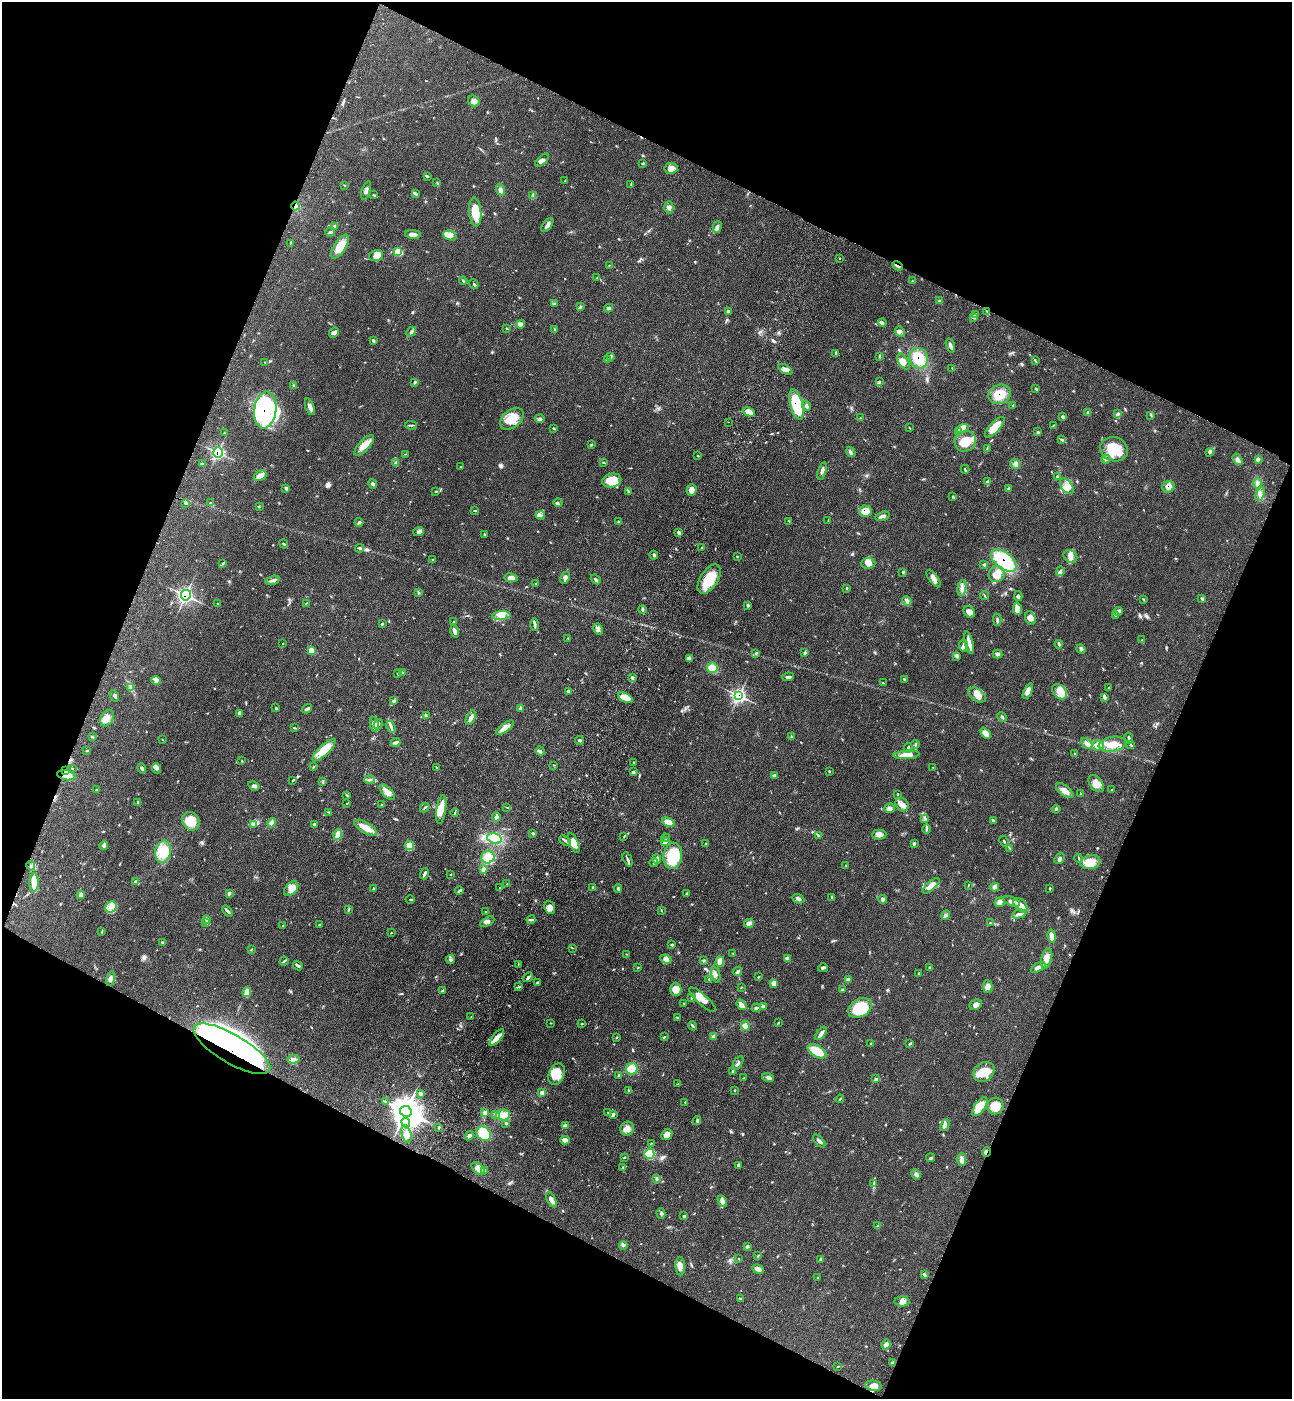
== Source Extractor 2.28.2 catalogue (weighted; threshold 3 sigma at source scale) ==
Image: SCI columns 376-5534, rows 58-5644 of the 5774 x 5700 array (HDU 1 of 3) = the unmasked area's bounding box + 8 px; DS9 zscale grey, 4 x 4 block average (1 PNG px = mean of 4 x 4 image px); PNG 1294 x 1401 px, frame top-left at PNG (2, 2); each listed source drawn as its Kron ellipse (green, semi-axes under 4 px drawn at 4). Shown black and unused: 44% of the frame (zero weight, under 3 of 4 exposures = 6% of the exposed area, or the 3 px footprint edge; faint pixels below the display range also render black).
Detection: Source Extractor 2.28.2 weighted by HDU 2 'WHT'. Background 0.0713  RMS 0.0055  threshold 0.0245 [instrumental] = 3 sigma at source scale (4.5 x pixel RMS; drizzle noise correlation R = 1.50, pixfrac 1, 0.05/0.05 arcsec/px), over >= 5 px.
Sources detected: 689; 6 inside a brighter object's white glare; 2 cosmic-ray / hot-pixel residue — neither listed nor drawn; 8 coinciding with a brighter row at this scale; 45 inside a brighter listed object's ellipse — not listed separately; of the other 628, all 500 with FLUX_AUTO >= 1.48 (the completeness limit of this list) listed and drawn (128 fainter detections not listed), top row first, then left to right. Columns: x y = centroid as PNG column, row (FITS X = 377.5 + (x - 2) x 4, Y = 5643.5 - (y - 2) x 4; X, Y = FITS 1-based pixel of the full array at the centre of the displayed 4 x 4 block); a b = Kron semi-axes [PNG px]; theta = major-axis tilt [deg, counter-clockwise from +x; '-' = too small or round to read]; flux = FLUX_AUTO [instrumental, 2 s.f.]
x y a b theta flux
474 101 6 5 - 14
542 160 8 3 41 12
642 164 3 2 - 3
671 168 6 5 - 17
428 177 2 2 - 1.9
565 181 4 2 - 3.2
437 182 3 2 - 2.2
631 184 2 2 - 1.8
344 185 2 2 - 1.6
366 190 10 3 72 12
501 190 6 3 -68 10
415 194 4 2 - 4.4
373 195 4 2 - 3.1
533 195 2 2 - 1.8
295 206 4 2 - 7.2
669 207 6 4 90 11
475 212 14 6 -86 72
547 225 8 3 53 9.8
334 226 4 2 - 3.1
717 227 6 3 75 9.8
330 232 5 2 - 5.8
413 234 8 3 -4 16
450 236 7 4 -21 17
290 243 3 2 - 1.9
340 247 13 6 57 61
398 252 2 2 - 120
376 256 7 5 11 19
839 258 2 2 - 2.7
609 265 2 2 - 1.5
898 266 5 2 - 6.3
597 277 2 2 - 1.7
463 281 4 2 - 3.6
912 281 2 2 - 1.5
474 284 5 2 - 3.4
939 301 3 3 - 4.2
554 304 3 2 - 3.1
580 306 3 2 - 2.8
609 308 4 3 - 5.8
987 311 3 2 - 2.8
729 312 4 3 - 5.4
976 314 3 2 - 2.7
974 318 2 2 - 3.3
882 322 4 3 - 5.6
521 324 4 4 - 8.9
506 328 3 2 - 2.1
554 329 2 2 - 2.2
411 332 5 2 - 5.6
900 332 6 4 -49 10
334 333 5 4 - 9.9
373 341 4 2 - 4.9
950 346 7 3 -73 11
835 353 3 2 - 1.5
611 356 2 2 - 1.7
879 356 2 2 - 2.4
919 358 10 9 - 70
608 360 2 2 - 2.5
1035 361 3 2 - 2.8
265 362 3 2 - 1.9
903 362 9 5 -58 19
952 368 3 2 - 2.1
785 369 8 4 -28 13
415 382 4 3 - 4.5
879 382 3 2 - 3
293 386 4 2 - 2.4
1036 389 3 2 - 2.9
1000 394 11 9 25 59
796 404 15 6 -76 180
1013 405 3 2 - 1.5
806 406 5 3 - 7.5
310 407 8 3 -70 15
265 410 18 11 82 200
749 412 6 4 -24 30
1088 412 2 2 - 3
1117 414 3 3 - 4.9
1151 415 2 2 - 2.7
1063 416 4 3 - 5.1
540 418 5 3 - 5.8
860 418 2 2 - 2.2
512 419 13 8 40 61
728 422 2 2 - 2.5
411 425 6 2 -1 4
1053 425 4 2 - 2
995 427 13 5 47 56
554 428 4 2 - 2.6
909 428 2 2 - 2.1
963 429 6 3 19 11
958 432 4 2 - 4.7
1038 432 4 2 - 3.5
224 433 3 2 - 1.5
1062 440 4 2 - 3.9
965 441 11 10 - 62
364 445 13 5 47 32
591 445 2 2 - 1.6
987 449 3 2 - 1.7
1114 449 14 12 -18 96
851 452 5 3 - 7.5
1209 452 4 2 - 4.7
218 453 5 4 - 150
405 454 2 2 - 1.5
698 456 2 2 - 1.6
1106 459 4 3 - 6.8
1238 459 6 4 -55 10
1258 459 4 3 - 5.6
395 462 2 2 - 1.5
603 463 3 2 - 2.1
202 464 3 2 - 3
1015 464 5 3 - 8.2
461 467 3 2 - 2
965 469 4 2 - 3.5
822 471 9 3 74 13
260 476 7 4 31 25
1057 476 2 2 - 2.9
612 481 9 6 14 73
987 482 2 2 - 9.5
1257 483 5 4 - 9.9
373 484 5 3 - 6.8
1067 486 9 5 -52 23
1169 487 6 5 - 20
286 488 4 3 - 5.3
1008 489 4 2 - 3.6
691 490 6 5 - 22
436 491 2 2 - 1.8
628 491 3 2 - 1.8
1260 494 7 4 64 12
953 497 3 2 - 2.9
185 503 3 2 - 4.9
211 503 4 2 - 3.6
558 503 4 3 - 5.1
259 507 3 2 - 1.9
475 511 3 2 - 2.6
865 511 6 6 - 43
540 515 5 2 - 4.9
882 516 7 3 16 11
618 521 2 2 - 2.1
789 521 4 2 - 1.6
828 521 2 2 - 1.5
359 522 4 2 - 4.2
419 532 5 4 - 8.8
679 532 4 3 - 5.9
485 535 4 2 - 4.2
284 544 4 2 - 4
701 547 2 2 - 1.8
359 548 4 2 - 4.1
654 555 4 3 - 4.1
737 556 3 2 - 2
1070 556 7 6 - 18
433 559 3 2 - 3.1
1004 561 15 8 -38 240
223 563 3 2 - 2.6
868 563 7 5 6 20
984 564 4 2 - 4.4
1060 571 5 2 - 4.7
903 572 3 2 - 3.5
997 574 8 7 - 34
511 578 7 4 -9 19
565 578 6 4 65 12
596 579 5 2 - 5.7
709 579 16 8 57 86
934 579 10 4 -53 19
273 580 7 3 16 9.9
536 583 2 2 - 2.1
847 588 3 2 - 2.2
962 588 8 3 80 11
418 592 2 2 - 1.6
186 595 5 5 - 270
985 596 4 2 - 3.1
1018 596 5 3 - 5.5
1143 599 4 2 - 2.1
1201 599 4 2 - 2.5
907 601 5 3 - 8.6
306 603 4 2 - 2
218 604 2 2 - 1.5
748 605 3 3 - 4.2
1017 609 6 3 -79 11
642 610 4 2 - 4.6
1118 611 4 3 - 9.9
969 612 6 5 - 20
501 615 9 3 5 18
1115 615 3 2 - 2.7
1030 618 7 5 -71 15
997 620 6 2 -88 5.7
453 622 3 2 - 1.6
382 624 2 2 - 4.7
535 625 6 2 -89 6.9
598 629 6 3 -63 9.4
455 631 6 4 -75 12
568 638 2 2 - 1.5
1142 640 4 2 - 3.1
969 643 11 3 -77 23
282 644 2 2 - 1.6
1059 644 4 3 - 4.8
963 646 6 3 -84 9.8
1081 649 5 3 - 8.1
311 650 4 3 - 15
756 653 3 2 - 3.7
805 653 3 3 - 4.6
997 654 5 3 - 7.2
956 657 2 2 - 1.9
689 658 3 2 - 3.6
712 668 5 5 - 33
402 672 4 2 - 4.2
398 674 3 2 - 2.7
788 677 6 3 7 6.7
632 678 3 3 - 5
904 679 2 2 - 1.8
156 681 5 4 - 7.9
883 683 3 2 - 2.3
131 687 3 2 - 3.3
1109 687 3 2 - 1.6
568 691 3 2 - 3.8
1028 691 8 4 67 21
1059 692 8 6 -46 28
977 695 10 6 -34 32
114 696 6 3 -63 6.6
739 696 4 3 - 420
1105 697 4 3 - 8
625 698 8 4 -24 35
393 701 3 2 - 2.9
276 708 3 3 - 3.4
307 709 5 2 - 8.8
520 709 3 3 - 7.3
239 713 4 3 - 7.5
426 716 4 3 - 4.2
1002 717 5 2 - 3.4
107 718 9 6 62 21
471 718 8 3 65 15
374 724 7 3 -79 20
378 724 5 2 - 5.2
391 727 6 3 -67 8.1
505 727 10 4 38 21
294 728 4 2 - 2.4
985 733 6 4 -46 24
92 737 3 2 - 2.8
791 737 4 2 - 3.2
1129 738 5 2 - 5.3
162 740 3 2 - 1.6
580 740 4 2 - 6.1
396 742 5 3 - 7.1
1087 743 6 4 -47 12
915 744 4 2 - 5.4
1112 744 14 7 11 50
1098 745 6 5 - 17
1130 745 3 2 - 2.6
908 748 5 2 - 5.7
324 750 15 5 43 58
87 751 4 2 - 2.4
540 751 5 4 - 6.4
1074 754 2 2 - 1.8
906 755 13 4 3 45
242 761 2 2 - 1.5
634 762 2 2 - 3.4
553 765 3 2 - 2
314 767 3 2 - 2.7
436 767 2 2 - 1.6
933 767 3 2 - 2.6
142 768 5 3 - 6.5
157 768 5 4 - 8.6
72 769 3 2 - 1.6
66 770 3 2 - 4.3
829 771 3 2 - 2.4
633 772 4 3 - 6.1
66 775 9 5 -10 30
774 775 4 3 - 5.6
293 780 2 2 - 4.3
369 780 5 2 - 5.5
323 782 2 2 - 2.1
1096 783 9 6 -54 30
254 786 6 4 -30 8.6
96 790 3 2 - 2.1
1111 790 2 2 - 1.7
1065 791 10 5 -37 24
387 792 10 4 -47 22
898 794 2 2 - 2.6
1080 794 3 2 - 1.9
347 795 3 2 - 2.4
137 802 2 2 - 2.4
347 803 3 2 - 2.4
381 804 2 2 - 2.1
902 805 7 6 - 20
425 807 5 2 - 3.6
507 807 3 2 - 1.5
889 808 5 4 - 9.6
441 809 14 4 81 39
1056 809 4 2 - 3.8
329 812 3 2 - 2.4
455 812 4 2 - 3.7
496 817 4 2 - 14
924 818 3 2 - 3.7
993 820 3 3 - 3.8
191 821 10 8 -56 66
668 822 6 4 -26 36
272 823 5 4 - 11
253 824 4 3 - 6.1
314 824 3 3 - 5.7
366 828 13 5 -30 38
926 829 4 2 - 4.7
533 833 3 2 - 4.5
338 835 5 3 - 34
818 835 3 2 - 3
879 835 7 5 2 16
624 836 3 2 - 1.9
494 838 7 5 -18 88
666 838 4 2 - 6.7
565 840 6 2 -40 6.4
1004 841 6 2 -66 3
665 842 4 3 - 10
574 843 11 4 -66 32
705 844 3 2 - 2.5
914 844 3 2 - 4.9
104 846 4 4 - 8
409 846 5 3 - 8.5
1010 848 2 2 - 2
163 852 11 8 78 68
673 856 13 9 81 110
488 857 7 6 - 51
628 859 7 2 -67 7.9
656 859 5 4 - 11
1060 859 6 3 48 8.9
1079 859 4 2 - 2.7
654 862 4 2 - 3.5
1090 862 10 7 11 39
846 865 3 2 - 2.4
31 866 4 2 - 4.8
483 869 3 2 - 12
424 874 5 2 - 10
450 874 2 2 - 2.1
34 882 9 4 89 40
135 882 4 3 - 5.9
507 884 3 2 - 2.6
968 885 2 2 - 1.8
931 886 10 4 41 20
593 887 2 2 - 6
995 887 4 3 - 14
373 888 3 2 - 3.1
499 888 2 2 - 2
291 889 9 5 47 27
618 889 4 2 - 4.9
1050 889 3 2 - 2.4
459 891 4 2 - 4.8
229 893 2 2 - 10
687 893 3 2 - 3.1
81 895 4 4 - 12
832 897 3 2 - 3
410 899 4 2 - 3.5
798 899 6 3 -23 8.5
883 899 4 3 - 8.5
1012 901 9 3 -21 14
1000 902 5 4 - 14
1021 905 9 5 -46 23
111 907 6 5 - 20
550 907 7 5 -69 16
348 910 3 2 - 3.8
661 910 3 2 - 2.3
228 911 6 2 -50 7.2
486 912 2 2 - 3.3
1019 914 7 3 14 11
945 915 5 2 - 5.6
207 919 4 3 - 9.7
531 920 4 2 - 5.6
487 922 8 2 28 7.1
206 923 3 2 - 2.6
749 923 5 4 - 13
990 923 2 2 - 1.5
319 925 2 2 - 4.1
282 926 2 2 - 1.8
102 932 2 2 - 1.7
391 933 2 2 - 1.8
1052 936 7 3 -79 25
162 942 3 2 - 2.5
672 945 3 2 - 3.7
573 948 3 2 - 2
251 949 3 2 - 1.9
733 953 2 2 - 1.5
626 954 2 2 - 1.5
1047 958 10 5 77 20
450 959 4 2 - 5.4
666 959 6 4 -25 16
787 959 3 3 - 18
704 960 3 2 - 3.4
284 961 5 2 - 5.2
720 962 5 3 - 27
298 965 5 2 - 5.7
518 965 3 2 - 1.5
1038 967 8 3 30 13
638 968 2 2 - 1.7
823 968 5 3 - 6.3
929 968 2 2 - 3.7
737 971 5 3 - 5.8
716 974 8 2 -73 8.8
919 974 3 2 - 4.3
528 977 5 3 - 7.1
758 977 3 2 - 2.2
111 979 7 3 78 9.6
709 979 2 2 - 1.6
848 979 4 3 - 7.4
537 983 3 2 - 5
773 983 2 2 - 27
987 986 6 5 - 17
519 987 4 2 - 3.6
741 987 3 2 - 2
676 989 7 5 -89 28
842 989 4 2 - 3
442 991 3 2 - 2.8
247 992 5 3 - 50
692 998 3 2 - 3.6
703 1000 17 5 -43 49
684 1003 2 2 - 1.6
742 1005 6 2 -53 24
976 1005 6 5 - 16
763 1007 3 2 - 2.5
756 1008 5 3 - 5.4
860 1008 13 9 29 140
471 1017 2 2 - 1.8
678 1018 3 2 - 2.7
778 1022 3 2 - 2.3
551 1023 2 2 - 1.7
582 1024 3 2 - 1.7
693 1026 5 2 - 4.3
745 1026 5 4 - 20
821 1033 8 3 52 16
713 1036 3 2 - 3.7
617 1037 2 2 - 2.5
664 1037 3 2 - 2.1
497 1038 10 3 51 34
871 1043 3 2 - 2.3
910 1043 3 2 - 3.7
232 1049 43 14 -30 2000
817 1051 10 5 -30 72
293 1059 6 3 9 8.7
738 1063 8 2 59 7.1
632 1069 6 5 - 44
732 1071 4 2 - 3.3
984 1072 11 9 40 61
556 1074 11 7 67 49
619 1075 3 2 - 4.5
768 1077 6 3 -14 8.9
743 1078 3 2 - 2.2
876 1079 4 3 - 6.2
678 1084 2 2 - 2.7
734 1090 3 2 - 2
628 1091 3 2 - 3.8
420 1093 3 3 - 8.7
542 1093 3 3 - 9.4
840 1099 4 2 - 2.7
385 1101 3 2 - 2.3
685 1102 2 2 - 1.9
995 1106 8 8 - 55
980 1107 11 5 54 45
406 1111 6 5 - 5600
608 1112 2 2 - 1.9
485 1113 3 3 - 14
496 1114 3 3 - 8.1
613 1114 4 3 - 5.5
503 1115 7 5 5 30
697 1121 4 2 - 3.7
406 1123 5 4 - 10
506 1123 3 3 - 3.9
945 1125 6 2 63 7.5
565 1126 3 3 - 5.8
439 1127 2 2 - 3.5
627 1129 7 6 - 21
406 1134 9 4 -76 28
484 1134 8 6 -43 89
667 1135 6 5 - 27
469 1136 4 3 - 7.4
565 1140 5 4 - 19
819 1141 8 3 -48 11
651 1143 3 2 - 1.7
986 1152 5 2 - 8.2
649 1154 5 5 - 100
624 1157 3 2 - 2.8
930 1158 4 3 - 5.3
962 1159 6 4 -90 14
739 1165 4 3 - 7.4
623 1167 2 2 - 1.6
478 1169 8 4 -41 22
484 1170 4 3 - 4.9
916 1174 5 3 - 8.5
657 1179 2 2 - 1.5
874 1184 3 2 - 2.7
551 1200 8 3 -61 14
722 1201 6 4 -67 13
661 1214 5 2 - 4.9
684 1216 3 2 - 4.6
877 1226 4 2 - 3.7
623 1245 4 3 - 6.9
747 1246 3 3 - 5
758 1256 3 2 - 2.5
739 1259 2 2 - 1.9
821 1259 3 3 - 5.2
680 1266 9 5 -88 24
758 1269 6 4 -21 12
924 1275 3 3 - 5.1
818 1278 2 2 - 2.2
741 1298 3 2 - 2.3
902 1301 8 5 -3 15
886 1344 5 3 - 8.4
893 1363 4 2 - 3.5
837 1366 2 2 - 1.7
874 1386 8 5 -11 21
Overlapping masked pixels (flux is a lower limit): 16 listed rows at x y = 295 206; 898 266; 919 358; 1000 394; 796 404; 265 410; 218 453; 1169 487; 865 511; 1004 561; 186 595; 739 696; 66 770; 66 775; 232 1049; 986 1152
Diffuse or blended objects may show on this block-average render without a row.